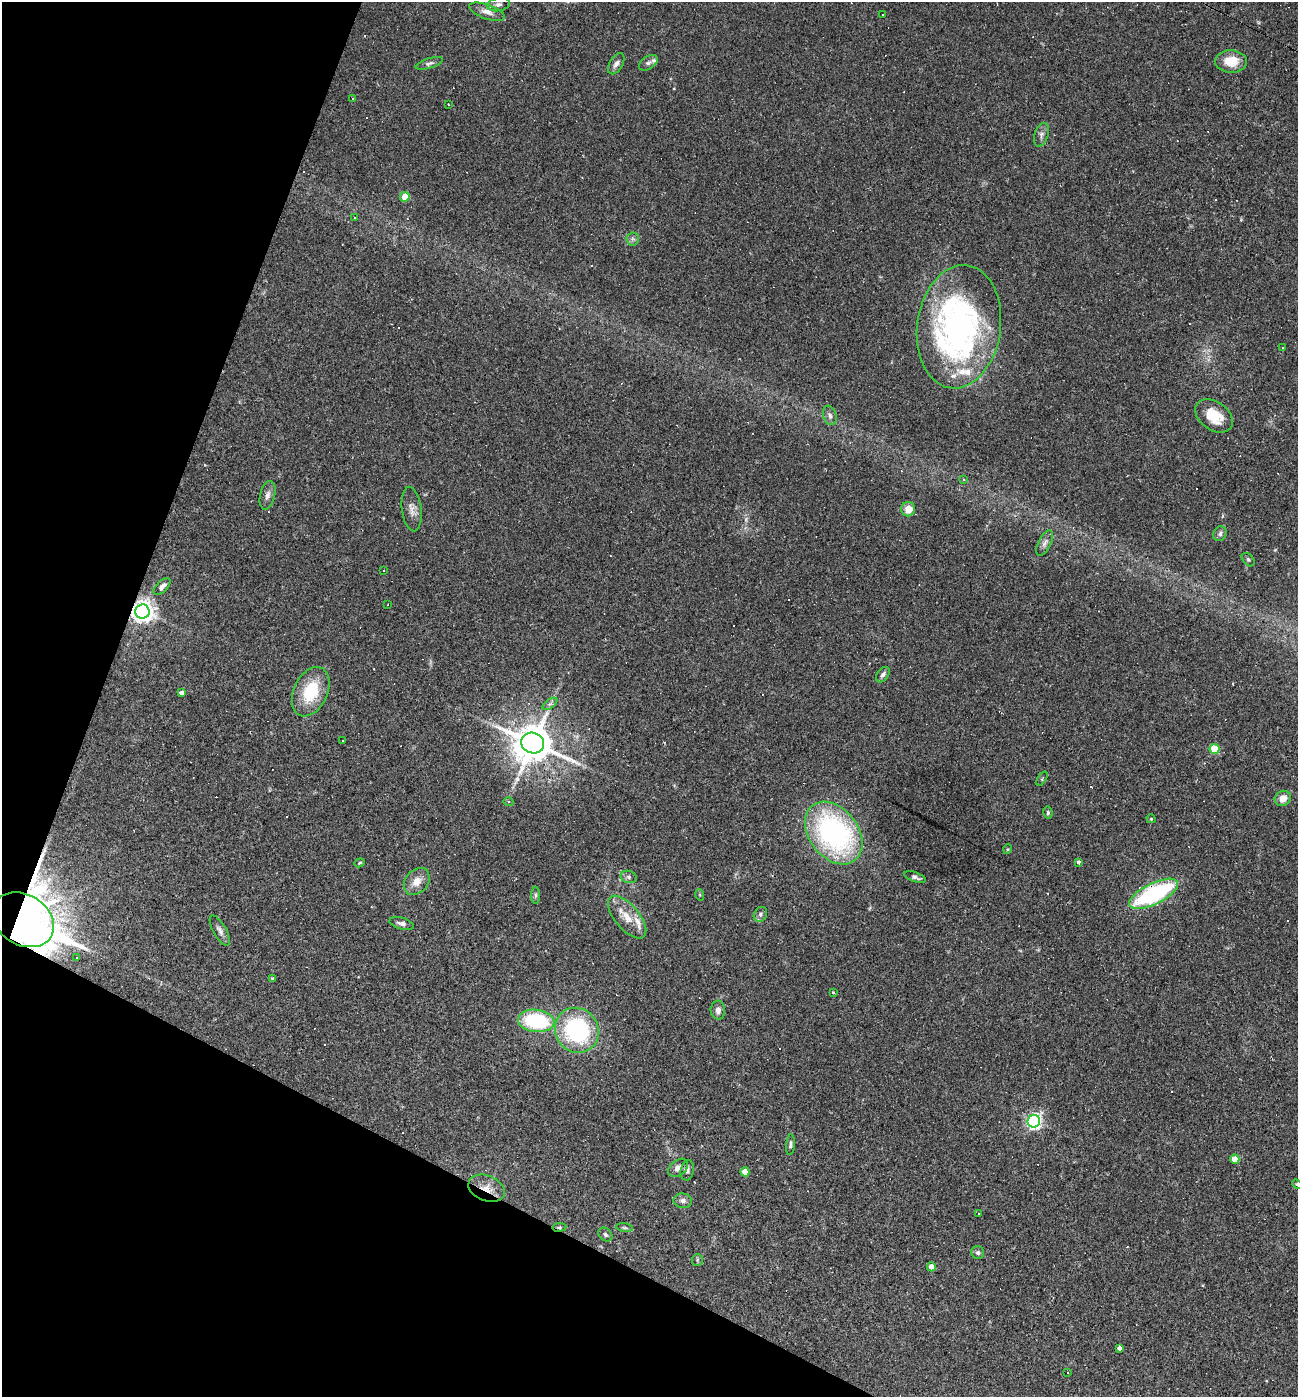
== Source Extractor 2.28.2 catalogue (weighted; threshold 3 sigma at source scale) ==
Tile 9 of 4 x 4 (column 1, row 3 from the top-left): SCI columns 271-1566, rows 1396-2790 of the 5591 x 5579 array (HDU 1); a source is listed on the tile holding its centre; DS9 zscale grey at full resolution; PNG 1300 x 1399 px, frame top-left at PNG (2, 2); each listed source drawn as its Kron ellipse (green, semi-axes under 4 px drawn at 4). Shown black and unused: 21% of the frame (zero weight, under 2 of 3 exposures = <1% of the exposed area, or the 3 px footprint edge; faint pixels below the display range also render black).
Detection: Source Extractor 2.28.2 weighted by HDU 2 'WHT'; one run over the whole footprint, this tile lists its part. Background 0.0501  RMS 0.0055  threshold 0.025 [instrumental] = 3 sigma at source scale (4.5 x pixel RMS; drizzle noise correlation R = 1.50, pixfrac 1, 0.05/0.05 arcsec/px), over >= 5 px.
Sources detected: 121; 1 too faint to see at this stretch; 1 inside a brighter object's white glare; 34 cosmic-ray / hot-pixel residue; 1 long thin detection or spike segment (spike, bleed or trail) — neither listed nor drawn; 5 inside a brighter listed object's ellipse — not listed separately; the other 79 listed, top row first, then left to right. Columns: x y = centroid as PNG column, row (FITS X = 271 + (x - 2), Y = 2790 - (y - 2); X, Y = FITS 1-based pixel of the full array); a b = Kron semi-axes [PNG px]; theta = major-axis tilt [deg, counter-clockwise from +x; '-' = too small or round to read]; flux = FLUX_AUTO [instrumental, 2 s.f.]
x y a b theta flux
498 4 11 6 11 1.9
487 12 18 7 -19 3.9
883 15 3 2 - 0.76
1231 61 16 11 -3 12
429 63 14 5 18 1.6
648 63 10 6 33 1.7
616 64 11 6 59 2.3
353 99 3 3 - 3.5
448 104 3 2 - 0.33
1041 135 12 6 72 2.3
405 197 5 4 - 13
354 218 3 3 - 1.6
633 239 6 6 - 1.4
959 327 62 42 82 170
1282 348 3 3 - 1.9
830 415 10 6 -71 2
1214 416 21 14 -35 13
964 479 4 4 - 0.91
267 495 14 7 76 2.8
412 509 22 9 -83 4.3
908 509 7 7 - 6.9
1220 534 8 6 61 1.6
1045 543 14 6 64 2.5
1248 560 7 5 -49 0.97
384 570 3 2 - 0.38
162 586 10 5 45 2.4
388 604 2 2 - 0.37
142 612 7 7 - 410
883 675 9 5 54 2
311 692 26 17 65 23
182 693 4 4 - 3
550 704 8 4 36 1.4
342 741 3 3 - 1.5
533 743 11 10 - 1900
1215 749 5 5 - 21
1042 779 8 3 57 0.66
1283 798 8 7 - 5.3
508 802 5 4 - 0.67
1048 813 6 4 -79 0.9
1151 819 4 4 - 0.54
834 833 35 24 -52 120
1008 849 5 3 - 0.51
1078 862 4 3 - 2.6
360 863 5 4 - 0.64
629 877 8 6 -17 1.5
915 877 11 4 -19 1.7
417 881 15 11 51 6
1154 894 27 10 26 76
536 895 8 4 90 1.1
700 895 6 3 -72 0.59
760 914 8 6 57 1.5
627 917 26 12 -50 9.8
23 920 33 25 -32 1300
402 924 12 5 -15 2.3
220 931 17 6 -60 2.6
76 957 3 3 - 0.96
273 978 4 3 - 0.9
833 992 3 2 - 0.48
718 1010 9 7 -87 2.9
536 1021 18 11 -7 47
577 1030 23 21 -52 65
1034 1121 6 6 - 150
790 1145 10 4 85 1.3
1235 1159 4 4 - 9.2
678 1168 11 7 38 3.5
687 1170 10 6 78 1.9
745 1172 4 4 - 7.5
1297 1184 5 4 - 0.56
487 1188 19 12 -22 6.8
683 1201 9 7 -9 2.4
979 1213 3 3 - 6.8
559 1227 7 3 7 0.76
624 1228 8 4 -9 0.98
605 1235 8 6 -44 1.3
978 1253 6 6 - 1.4
697 1260 6 5 - 0.91
931 1267 4 4 - 6.4
1119 1348 4 4 - 1.7
1067 1373 3 2 - 0.6
Overlapping masked pixels (flux is a lower limit): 5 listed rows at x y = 142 612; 1154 894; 23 920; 487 1188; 559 1227
Isophote crosses this tile's border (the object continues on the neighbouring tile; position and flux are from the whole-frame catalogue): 1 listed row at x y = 1297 1184